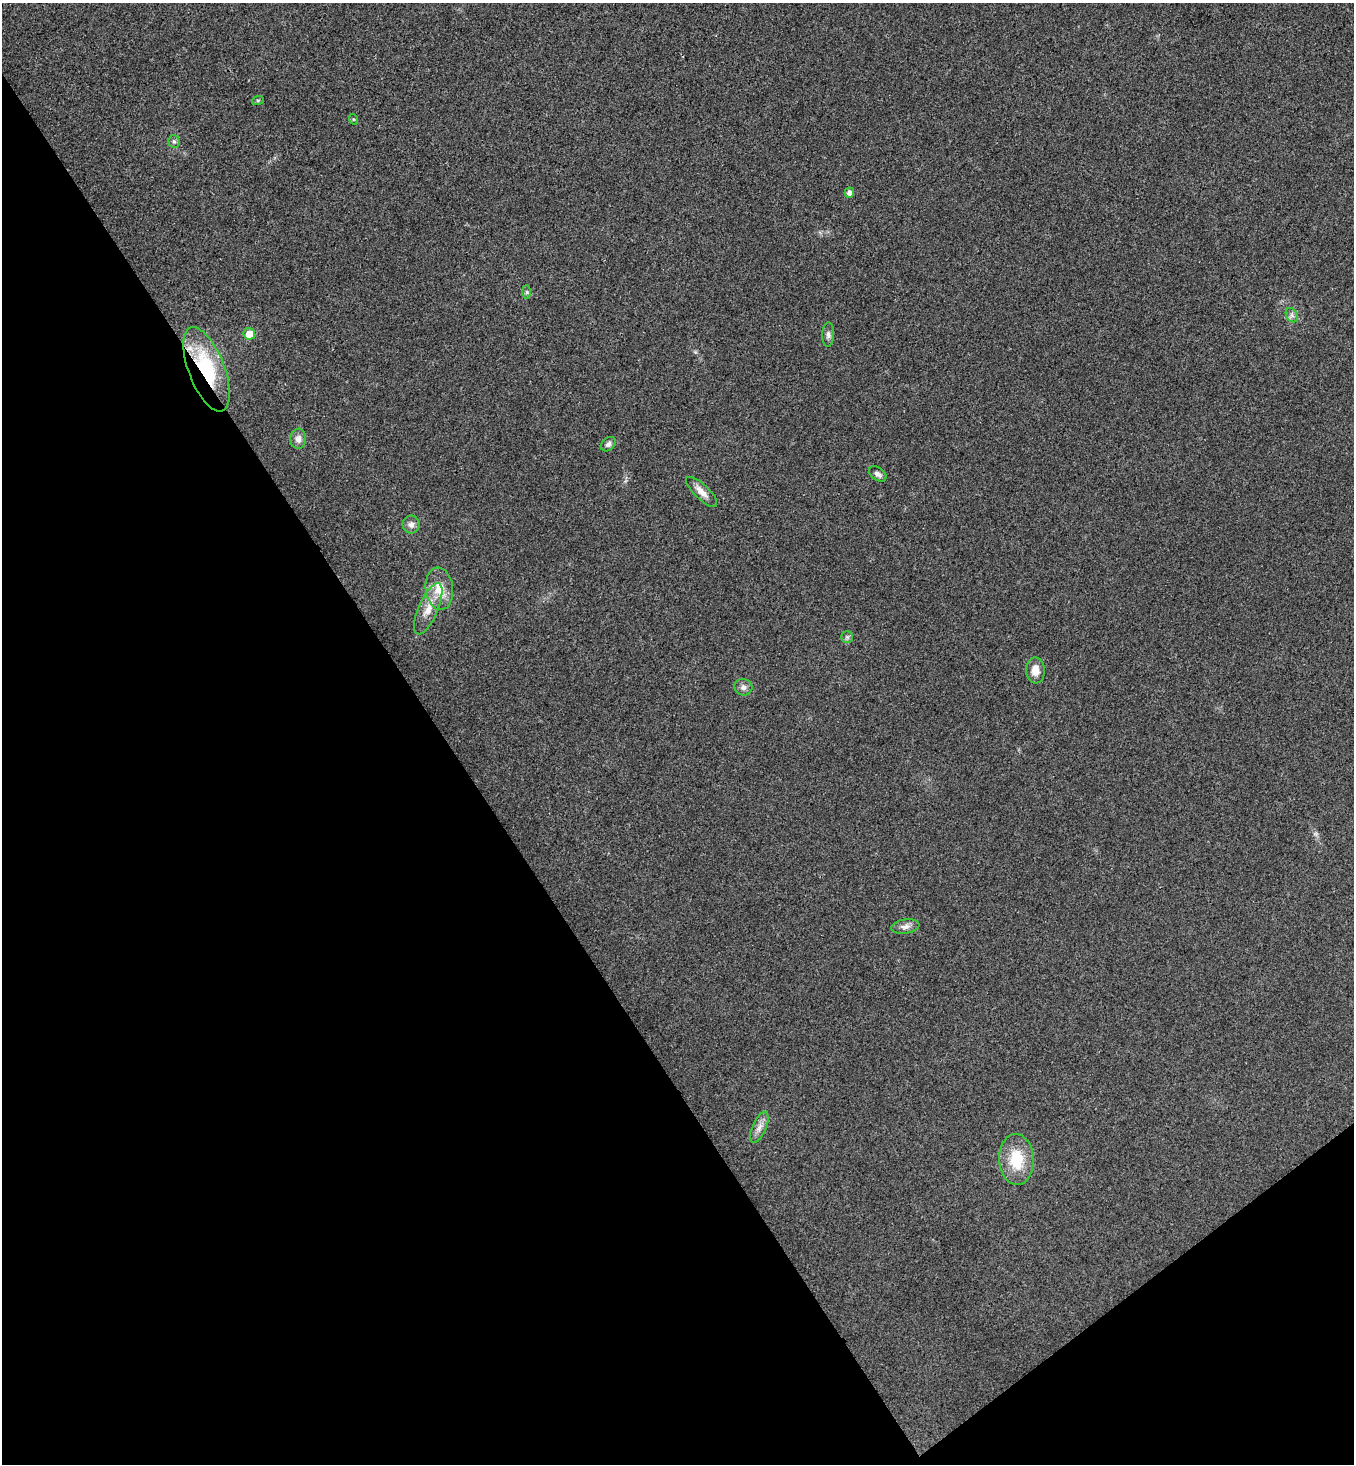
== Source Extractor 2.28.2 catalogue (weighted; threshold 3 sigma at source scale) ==
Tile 14 of 4 x 4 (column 2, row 4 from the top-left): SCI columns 1546-2897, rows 52-1513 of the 5943 x 5958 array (HDU 1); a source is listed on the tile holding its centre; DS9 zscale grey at full resolution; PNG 1356 x 1466 px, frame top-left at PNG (2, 3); each listed source drawn as its Kron ellipse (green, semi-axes under 4 px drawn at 4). Shown black and unused: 36% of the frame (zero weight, under 3 of 4 exposures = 6% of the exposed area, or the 3 px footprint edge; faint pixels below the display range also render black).
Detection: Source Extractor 2.28.2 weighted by HDU 2 'WHT'; one run over the whole footprint, this tile lists its part. Background 0.0207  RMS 0.0063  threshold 0.0283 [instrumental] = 3 sigma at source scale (4.5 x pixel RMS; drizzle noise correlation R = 1.50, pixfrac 1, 0.05/0.05 arcsec/px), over >= 5 px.
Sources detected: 22; all 22 listed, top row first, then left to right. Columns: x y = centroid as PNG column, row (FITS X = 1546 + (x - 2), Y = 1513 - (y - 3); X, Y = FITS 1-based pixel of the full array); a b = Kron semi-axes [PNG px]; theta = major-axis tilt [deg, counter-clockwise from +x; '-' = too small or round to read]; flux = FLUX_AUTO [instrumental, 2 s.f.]
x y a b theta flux
258 100 6 4 18 0.84
353 119 5 3 - 0.64
174 142 6 5 - 1.3
849 193 5 4 - 2.7
527 292 6 4 -89 1.1
1292 315 7 5 -59 1.8
249 334 6 6 - 9.4
828 335 12 6 87 2.2
206 369 44 18 -69 49
298 439 10 8 87 3.4
608 444 8 6 39 1.9
878 474 10 6 -37 2
702 492 20 7 -44 5.5
411 525 9 8 - 3
439 589 21 13 -83 12
428 609 27 9 67 9.1
847 637 5 5 - 1.2
1035 670 13 9 -87 6
743 687 9 8 - 2.6
905 927 14 7 9 3.3
759 1127 17 7 67 4
1016 1159 26 17 -87 22
Overlapping masked pixels (flux is a lower limit): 1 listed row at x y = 206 369